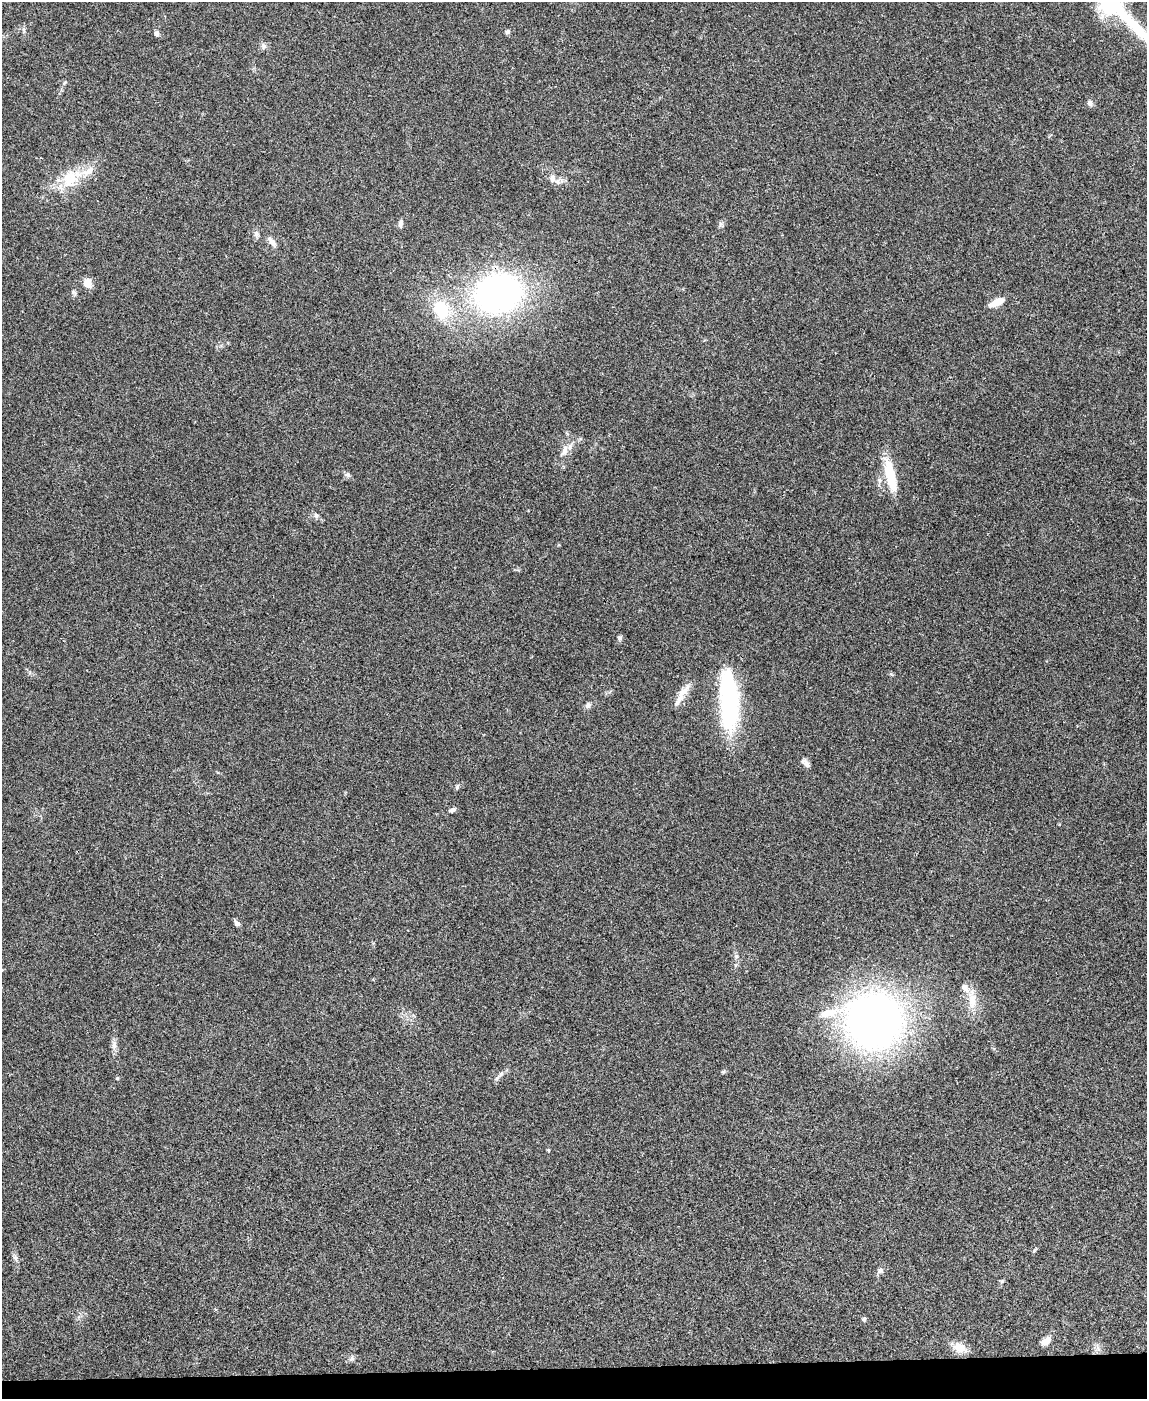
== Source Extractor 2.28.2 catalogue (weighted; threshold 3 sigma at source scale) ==
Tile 10 of 4 x 3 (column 2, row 3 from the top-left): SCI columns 1148-2292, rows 238-1634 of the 4582 x 4561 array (HDU 1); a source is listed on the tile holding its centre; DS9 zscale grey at full resolution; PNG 1149 x 1401 px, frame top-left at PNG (2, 2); no overlay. Shown black and unused: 2% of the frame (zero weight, under 3 of 4 exposures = <1% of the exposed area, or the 3 px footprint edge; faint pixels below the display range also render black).
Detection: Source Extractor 2.28.2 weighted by HDU 2 'WHT'; one run over the whole footprint, this tile lists its part. Background 0.0661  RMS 0.0051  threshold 0.0232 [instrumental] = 3 sigma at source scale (4.5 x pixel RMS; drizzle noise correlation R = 1.50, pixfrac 1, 0.05/0.05 arcsec/px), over >= 5 px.
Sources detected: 46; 1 inside a brighter object's white glare — not listed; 3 inside a brighter listed object's ellipse — not listed separately; the other 42 listed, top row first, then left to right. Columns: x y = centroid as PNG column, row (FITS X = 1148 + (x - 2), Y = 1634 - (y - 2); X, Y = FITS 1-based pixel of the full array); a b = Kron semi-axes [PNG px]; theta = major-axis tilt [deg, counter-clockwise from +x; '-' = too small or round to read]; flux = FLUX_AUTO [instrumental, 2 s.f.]
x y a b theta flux
1134 25 73 14 -46 33
507 32 6 5 - 1.1
156 33 7 5 88 1.6
264 46 8 5 73 1.3
65 83 6 4 45 0.65
1090 103 9 7 76 1.6
71 178 31 21 41 19
552 180 9 7 74 1.8
401 223 10 5 83 1.6
256 234 8 7 - 1.6
272 242 15 6 -51 3.2
88 283 11 8 -62 4.9
498 293 34 28 12 200
997 302 16 7 25 7.5
441 310 19 15 -61 22
564 450 18 8 74 4.7
347 475 9 6 -5 1.3
890 475 41 11 -78 18
879 480 7 6 - 1.6
316 515 7 5 -69 1.2
620 638 7 6 - 1.2
682 694 35 7 58 6
729 702 64 19 -87 67
588 706 8 6 44 1.7
806 763 14 6 -48 2.4
457 787 8 5 74 0.93
452 810 9 5 20 1.5
237 923 8 5 -46 1.8
972 1001 25 10 -86 8.6
874 1020 50 49 - 300
114 1045 12 7 87 2.4
723 1072 7 4 1 0.69
501 1074 10 5 45 1.8
117 1078 5 4 - 0.54
548 1150 4 4 - 0.52
1034 1250 6 4 45 0.69
15 1258 9 7 -65 1.6
880 1271 9 7 33 1.7
864 1319 5 5 - 1.2
1045 1341 9 6 33 6.3
960 1348 17 12 -21 6.6
351 1359 10 6 37 1.3
Isophote crosses this tile's border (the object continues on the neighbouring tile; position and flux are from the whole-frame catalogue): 1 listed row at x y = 1134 25
Unlisted compact peaks at least as high as the median listed source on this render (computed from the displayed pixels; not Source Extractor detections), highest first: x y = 736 956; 891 674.